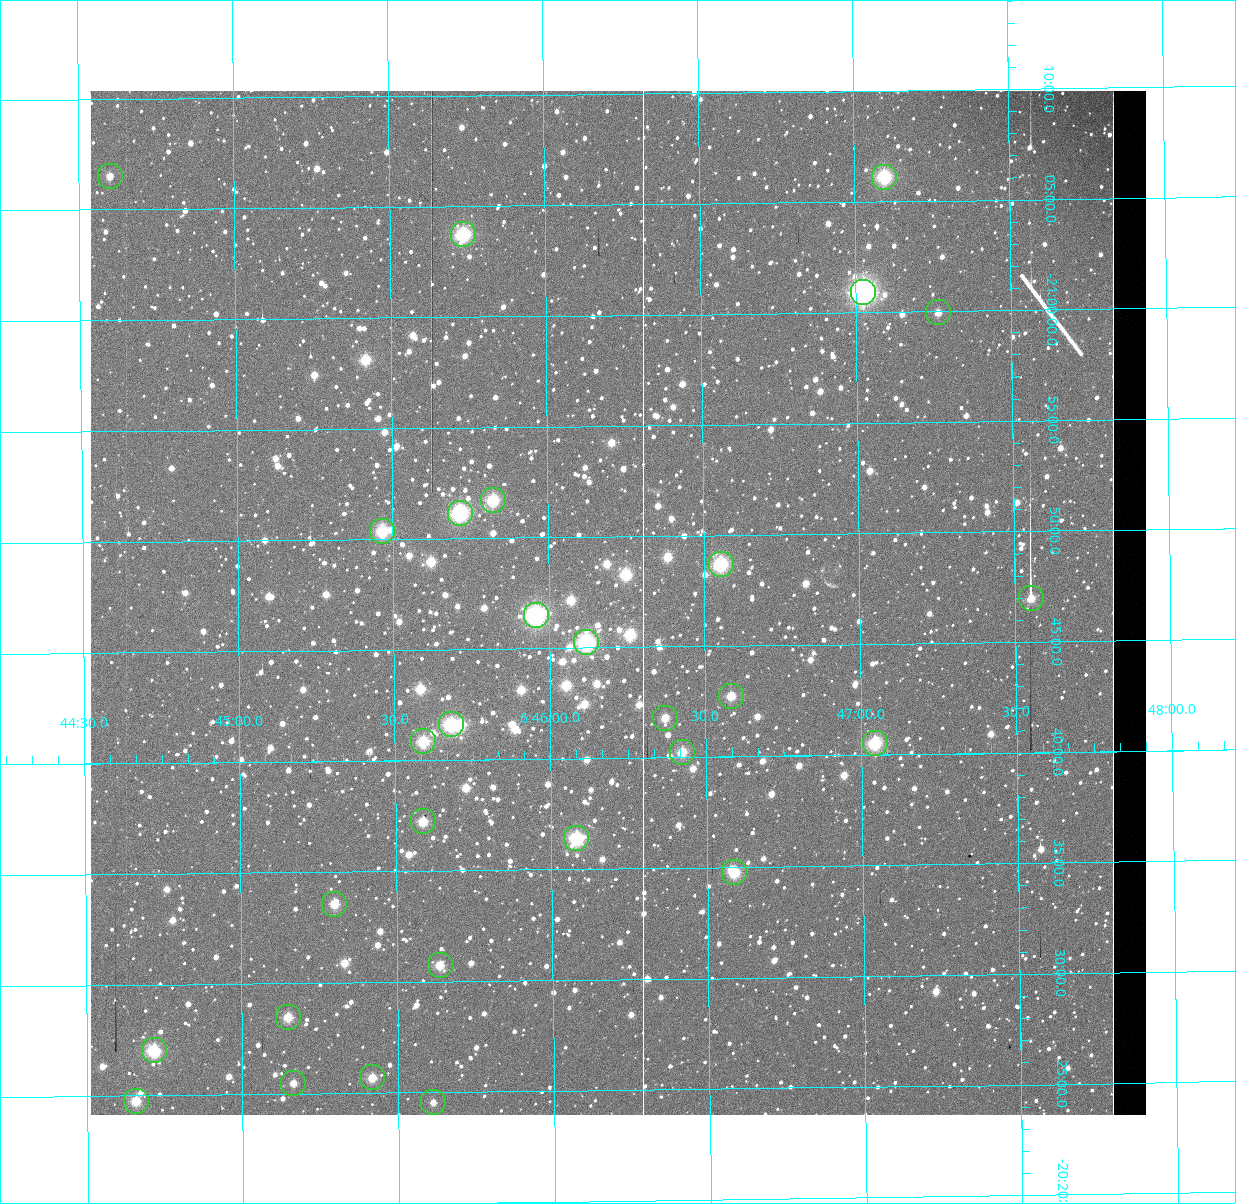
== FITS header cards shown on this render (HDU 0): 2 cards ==
NAXIS1  =                 1056 / Axis length
NAXIS2  =                 1024 / Axis length

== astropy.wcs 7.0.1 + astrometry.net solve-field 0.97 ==
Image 1056 x 1024 px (HDU 0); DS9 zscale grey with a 90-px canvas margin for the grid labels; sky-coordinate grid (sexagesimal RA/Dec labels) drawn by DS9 from the SOLVED WCS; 29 Tycho-2 reference stars matched to detected sources circled (green)
Header WCS: none
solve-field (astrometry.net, Tycho-2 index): SOLVED blind (the file carries no WCS)
Solved WCS: RA---TAN-SIP/DEC--TAN-SIP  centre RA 06:46:13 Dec -20:47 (101.56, -20.78 deg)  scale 2.71 arcsec/px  FOV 47.7' x 46.3'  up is +179 deg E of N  parity normal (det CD < 0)
(file carries no celestial WCS; the grid is the blind solution)
Tycho-2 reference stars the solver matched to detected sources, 29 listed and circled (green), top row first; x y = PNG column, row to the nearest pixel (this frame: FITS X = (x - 90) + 1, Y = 1024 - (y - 91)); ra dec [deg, ICRS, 3 dp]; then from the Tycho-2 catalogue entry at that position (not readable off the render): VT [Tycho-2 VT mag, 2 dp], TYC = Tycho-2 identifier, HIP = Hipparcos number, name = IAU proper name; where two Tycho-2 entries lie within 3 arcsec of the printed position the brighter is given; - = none
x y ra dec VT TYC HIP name
110 176 101.150 -21.109 10.23 5961-3109-1 - -
884 177 101.774 -21.102 7.91 5961-1426-1 - -
463 234 101.434 -21.062 7.97 5961-2270-1 - -
863 292 101.756 -21.015 6.03 5961-3333-1 32504 -
938 312 101.816 -20.999 10.13 5961-1866-1 - -
493 500 101.456 -20.862 8.27 5961-1358-1 - -
460 513 101.429 -20.853 7.54 5961-362-1 32393 -
382 531 101.367 -20.840 8.23 5961-2850-1 - -
721 564 101.639 -20.812 7.87 5961-2866-1 32467 -
1031 598 101.888 -20.783 9.38 5961-2236-1 - -
536 615 101.489 -20.775 7.05 5961-3331-1 32406 -
586 642 101.530 -20.754 7.32 5961-3329-1 32426 -
731 696 101.646 -20.712 9.35 5961-3181-1 - -
665 718 101.593 -20.697 9.72 5961-3011-1 - -
451 724 101.420 -20.694 7.79 5961-3346-1 - -
423 741 101.398 -20.681 8.35 5961-3326-1 32390 -
875 743 101.761 -20.676 8.31 5961-3335-1 - -
682 752 101.606 -20.671 9.14 5961-2202-1 - -
423 821 101.397 -20.621 9.06 5957-285-1 - -
576 838 101.520 -20.607 7.91 5957-811-1 32422 -
734 872 101.647 -20.579 8.94 5957-19-1 - -
334 904 101.325 -20.560 9.46 5957-1381-1 - -
440 965 101.409 -20.513 9.32 5957-695-1 - -
288 1017 101.287 -20.475 9.34 5957-657-1 - -
154 1050 101.179 -20.451 8.29 5957-1531-1 - -
372 1077 101.354 -20.428 9.33 5957-815-1 - -
293 1083 101.291 -20.425 10.44 5957-367-1 - -
136 1101 101.164 -20.413 9.17 5957-1087-1 - -
433 1102 101.403 -20.409 10.63 5957-195-1 - -